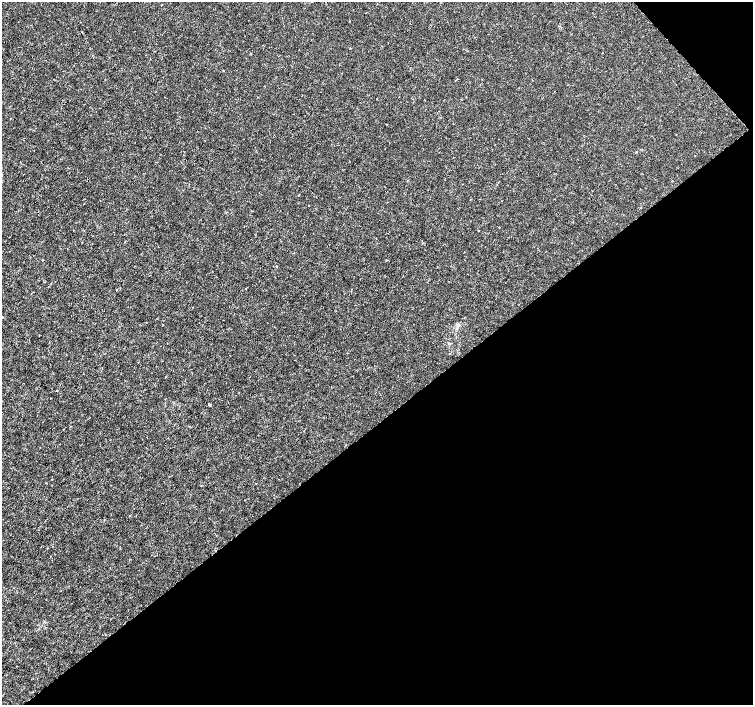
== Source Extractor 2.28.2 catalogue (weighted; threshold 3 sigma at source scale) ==
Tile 12 of 4 x 4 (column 4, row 3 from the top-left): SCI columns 4510-6010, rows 1615-3019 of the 6011 x 5972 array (HDU 1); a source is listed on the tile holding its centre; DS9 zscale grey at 2 x 2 block average (1 PNG px = mean of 2 x 2 image px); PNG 755 x 707 px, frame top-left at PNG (2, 2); no overlay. Shown black and unused: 41% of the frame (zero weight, under 3 of 4 exposures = <1% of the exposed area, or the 3 px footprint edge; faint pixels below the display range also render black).
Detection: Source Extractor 2.28.2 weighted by HDU 2 'WHT'; one run over the whole footprint, this tile lists its part. Background -3.32e-04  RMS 0.0012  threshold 0.00538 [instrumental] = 3 sigma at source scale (4.5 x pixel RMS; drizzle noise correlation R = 1.50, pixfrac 1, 0.0396/0.0396 arcsec/px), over >= 5 px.
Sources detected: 3; all 3 listed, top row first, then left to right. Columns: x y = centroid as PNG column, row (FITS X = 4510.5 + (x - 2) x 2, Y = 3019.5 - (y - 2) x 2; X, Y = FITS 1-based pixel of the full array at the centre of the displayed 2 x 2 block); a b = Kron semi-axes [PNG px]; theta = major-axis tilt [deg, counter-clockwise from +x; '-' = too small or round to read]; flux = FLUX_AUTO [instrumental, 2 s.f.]
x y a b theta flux
116 290 2 2 - 0.39
162 325 2 2 - 0.12
209 404 2 2 - 0.25